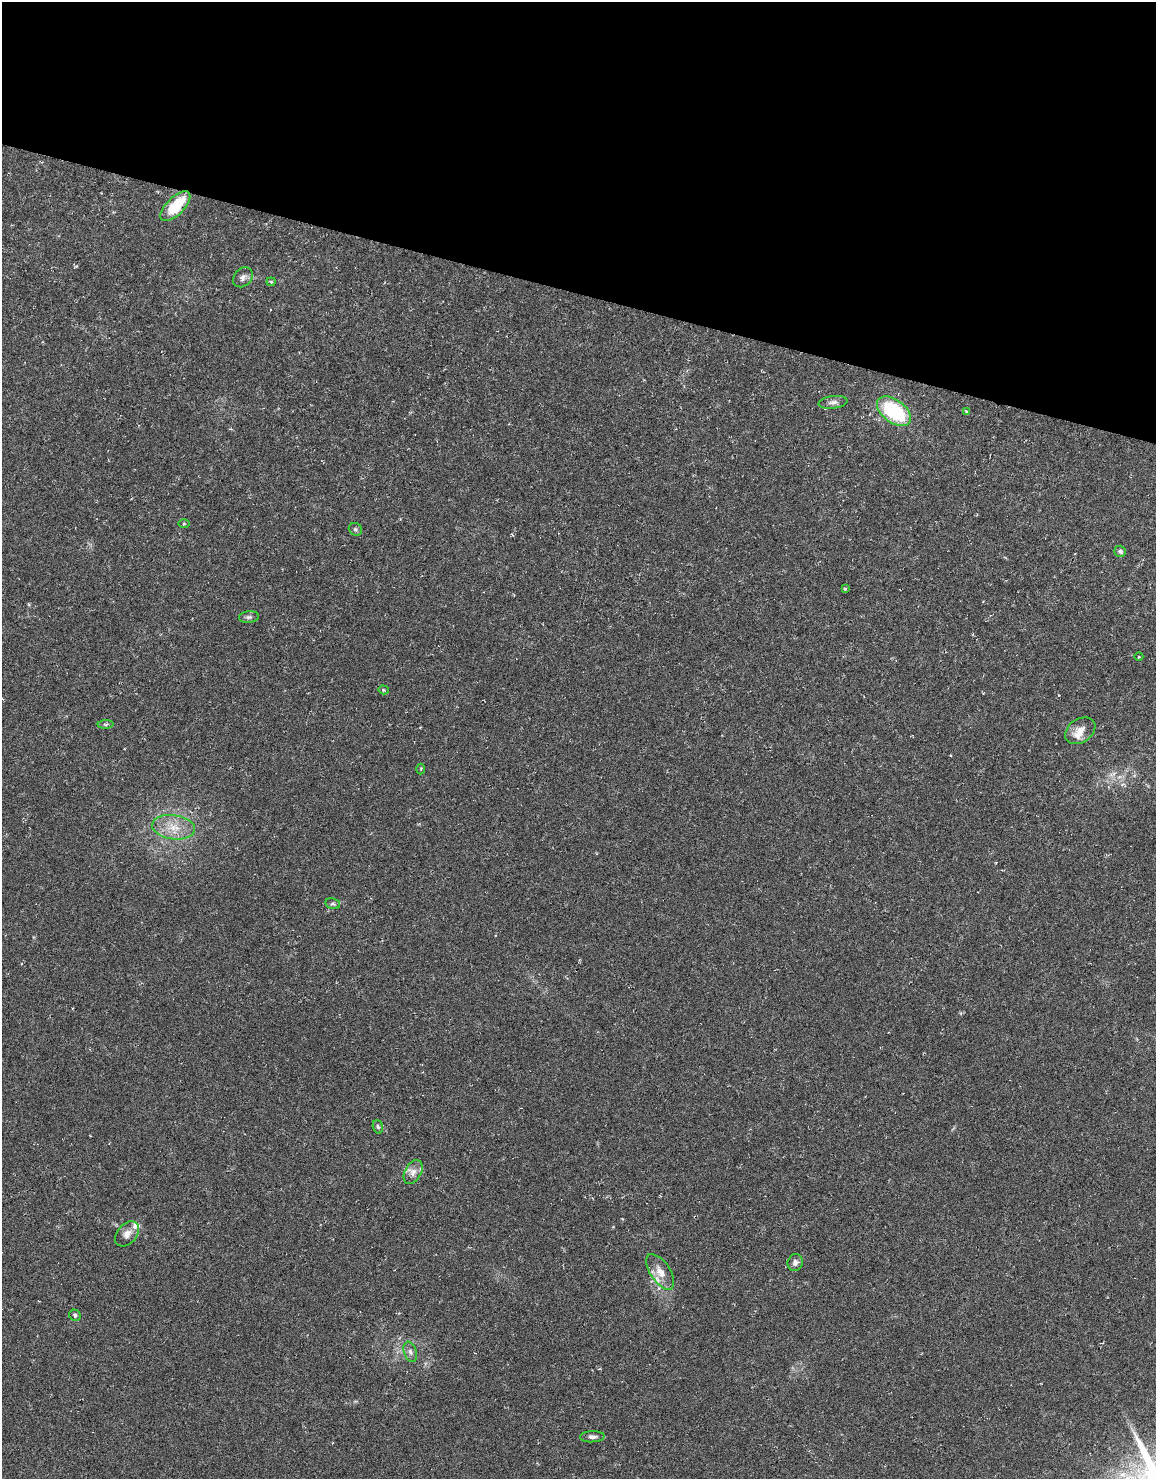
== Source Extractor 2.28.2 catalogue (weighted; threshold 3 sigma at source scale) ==
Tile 2 of 4 x 2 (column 2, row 1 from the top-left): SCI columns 1161-2314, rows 1755-3231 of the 4626 x 3478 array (HDU 1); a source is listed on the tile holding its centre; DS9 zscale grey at full resolution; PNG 1158 x 1481 px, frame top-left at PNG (2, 2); each listed source drawn as its Kron ellipse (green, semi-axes under 4 px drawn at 4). Shown black and unused: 20% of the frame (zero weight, under 3 of 6 exposures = <1% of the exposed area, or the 3 px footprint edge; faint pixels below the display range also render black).
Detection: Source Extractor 2.28.2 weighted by HDU 2 'WHT'; one run over the whole footprint, this tile lists its part. Background 0.0446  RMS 0.0062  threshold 0.0252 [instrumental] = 3 sigma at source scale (4.09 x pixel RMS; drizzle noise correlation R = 1.36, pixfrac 0.8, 0.0396/0.0396 arcsec/px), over >= 5 px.
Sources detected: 29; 3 inside a brighter listed object's ellipse — not listed separately; the other 26 listed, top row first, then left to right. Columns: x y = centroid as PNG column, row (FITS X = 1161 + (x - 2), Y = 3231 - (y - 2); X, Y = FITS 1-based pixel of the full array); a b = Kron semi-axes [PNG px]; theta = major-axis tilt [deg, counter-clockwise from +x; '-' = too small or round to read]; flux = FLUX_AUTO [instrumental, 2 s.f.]
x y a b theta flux
175 206 19 9 45 22
243 277 11 8 47 2.6
271 282 4 4 - 0.61
833 402 14 6 7 2.6
894 411 19 11 -37 44
966 411 4 3 - 0.48
184 524 6 4 1 0.58
355 529 7 6 - 1.2
1120 551 6 5 - 1.7
845 589 3 3 - 0.89
249 617 10 6 7 1.7
1139 657 4 3 - 0.43
383 690 5 4 - 0.82
106 724 8 4 3 1
1080 731 16 11 34 6.7
421 769 5 3 - 0.68
174 827 21 12 -8 11
333 903 7 5 -11 1.2
378 1127 7 5 -72 1.2
413 1172 13 8 61 3.7
127 1234 14 9 48 4.1
795 1263 8 7 - 2.2
660 1272 20 10 -56 6.3
75 1315 6 5 - 1.2
410 1352 10 6 -71 2.1
592 1437 12 5 3 2.1